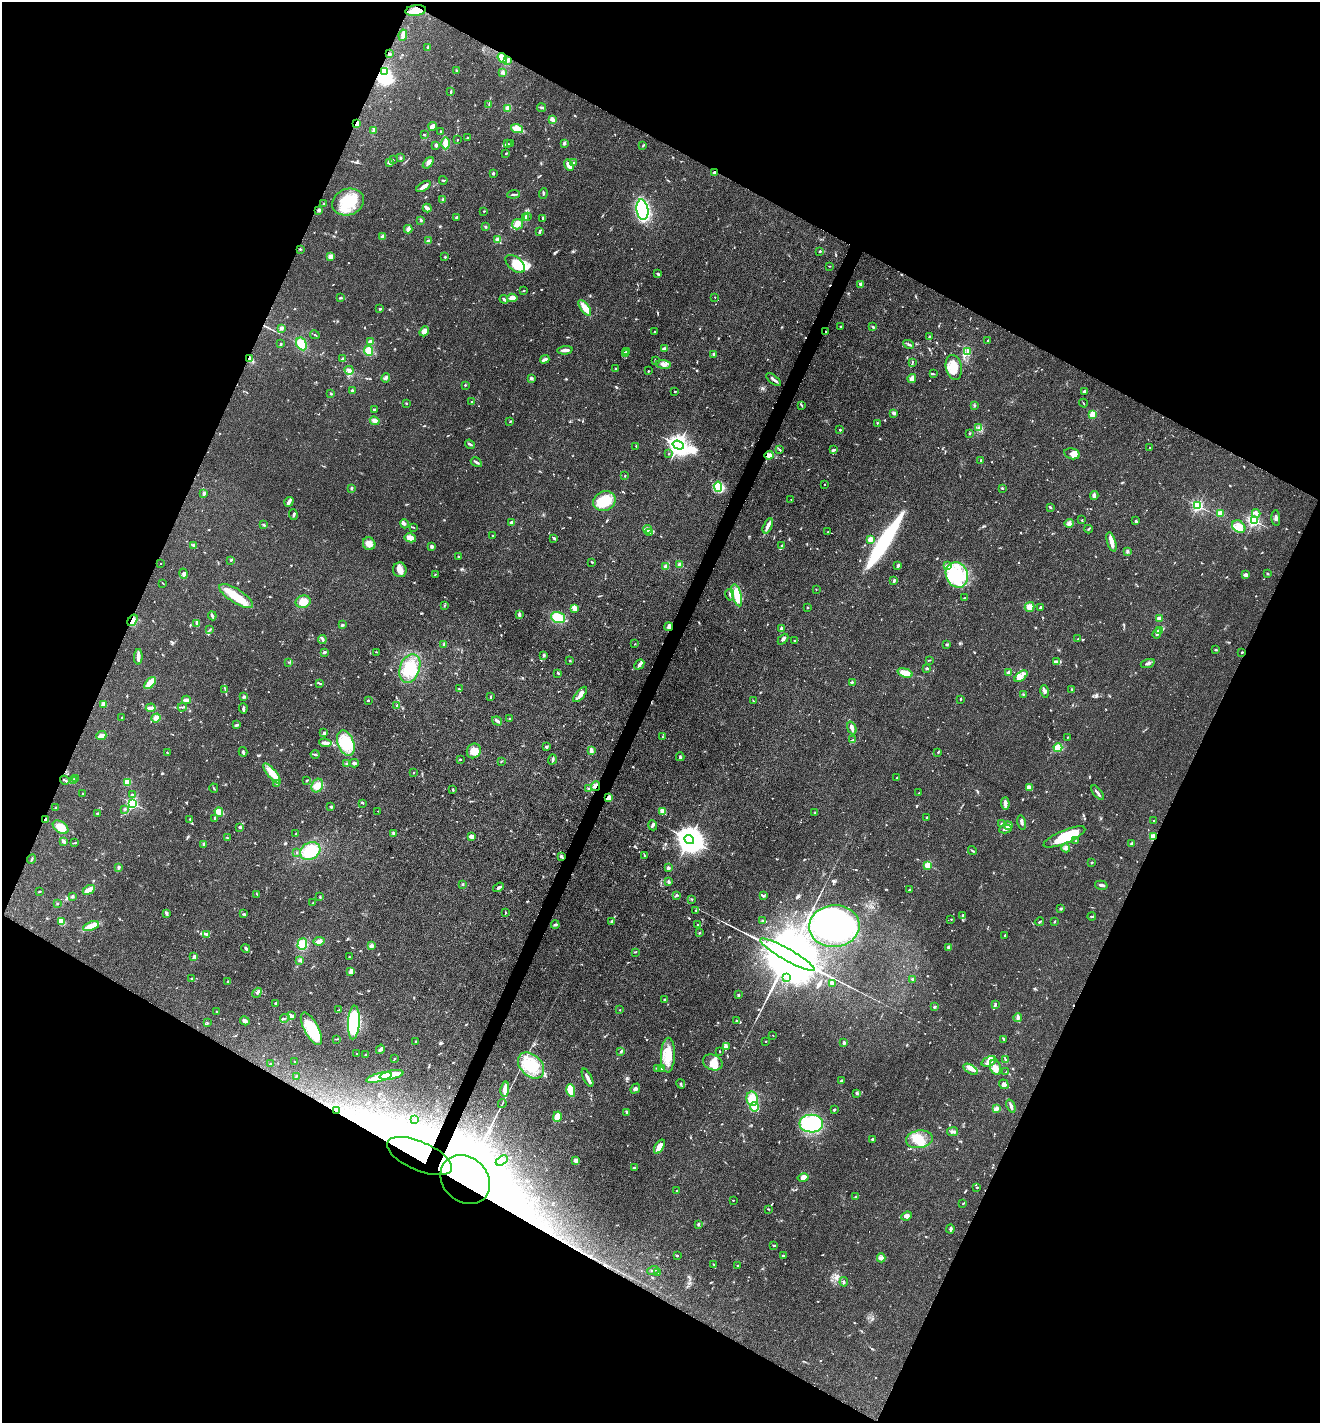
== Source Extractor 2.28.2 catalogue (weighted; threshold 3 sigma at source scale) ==
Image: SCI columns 280-5551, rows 3-5684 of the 5695 x 5686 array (HDU 1 of 3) = the unmasked area's bounding box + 8 px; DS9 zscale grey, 4 x 4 block average (1 PNG px = mean of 4 x 4 image px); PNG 1322 x 1425 px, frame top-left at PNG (2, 2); each listed source drawn as its Kron ellipse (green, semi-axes under 4 px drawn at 4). Shown black and unused: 46% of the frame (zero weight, under 3 of 4 exposures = <1% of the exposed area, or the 3 px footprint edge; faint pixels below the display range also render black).
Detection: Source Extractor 2.28.2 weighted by HDU 2 'WHT'. Background 0.0839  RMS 0.0064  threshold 0.0286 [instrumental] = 3 sigma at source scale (4.5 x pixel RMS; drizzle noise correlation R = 1.50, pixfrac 1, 0.05/0.05 arcsec/px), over >= 5 px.
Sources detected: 1022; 6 too faint to see at this stretch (4 x 4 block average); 26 inside a brighter object's white glare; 7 cosmic-ray / hot-pixel residue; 4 long thin detections or spike segments (spike, bleed or trail) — neither listed nor drawn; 34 coinciding with a brighter row at this scale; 67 inside a brighter listed object's ellipse — not listed separately; of the other 878, all 500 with FLUX_AUTO >= 2.27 (the completeness limit of this list) listed and drawn (378 fainter detections not listed), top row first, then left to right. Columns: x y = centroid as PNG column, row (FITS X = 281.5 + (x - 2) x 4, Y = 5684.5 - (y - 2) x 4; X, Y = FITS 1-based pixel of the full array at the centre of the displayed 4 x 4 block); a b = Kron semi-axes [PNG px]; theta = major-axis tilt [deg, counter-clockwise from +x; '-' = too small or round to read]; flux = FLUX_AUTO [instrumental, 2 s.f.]
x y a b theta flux
416 10 10 5 6 55
403 35 6 2 81 26
428 48 3 2 - 8.2
389 54 3 2 - 3.9
502 58 5 3 - 41
508 60 3 3 - 5.3
456 70 3 2 - 2.7
384 71 2 2 - 270
503 72 3 3 - 10
451 92 4 2 - 3.4
489 104 2 2 - 2.7
507 108 4 3 - 18
542 108 4 2 - 4.1
553 119 3 2 - 21
357 124 3 3 - 18
432 126 4 3 - 23
517 128 6 3 -18 61
374 131 4 2 - 5.6
441 132 2 2 - 3.9
424 134 2 2 - 3.2
467 138 2 2 - 3.4
457 140 2 2 - 2.5
445 143 6 3 -89 38
564 143 4 3 - 6.1
508 144 3 2 - 3.6
511 144 3 2 - 2.5
436 145 2 2 - 13
643 146 3 2 - 2.8
506 153 2 2 - 2.5
400 158 3 2 - 5.7
393 160 2 2 - 3.9
389 162 3 3 - 8.8
428 163 7 3 51 13
574 163 2 2 - 6.7
569 165 6 2 -57 33
714 172 2 2 - 34
493 173 2 2 - 28
443 180 4 2 - 4
424 186 8 3 33 20
513 194 6 2 6 5.4
543 194 5 2 - 4.8
443 199 3 2 - 4.1
348 202 16 13 19 120
324 203 2 2 - 2.4
427 208 4 2 - 16
319 210 3 2 - 11
642 210 10 6 -81 510
484 211 2 2 - 3.2
527 216 2 2 - 2.9
457 217 3 2 - 5.2
525 217 2 2 - 2.8
543 218 3 2 - 6.6
421 220 2 2 - 3.7
517 224 5 5 - 26
485 227 3 2 - 4.6
408 229 4 2 - 20
539 232 3 2 - 6.7
382 236 3 3 - 12
498 240 3 3 - 22
428 241 3 2 - 15
300 249 2 2 - 3.4
820 251 2 2 - 4.1
330 257 4 3 - 14
445 257 3 2 - 3.1
515 264 11 6 -40 96
830 266 2 2 - 2.4
658 274 3 2 - 7
860 284 2 2 - 27
523 291 2 2 - 2.9
715 297 2 2 - 3.6
341 298 3 2 - 8.1
512 298 5 4 - 20
504 299 4 2 - 8.8
585 308 9 3 -55 51
380 309 3 2 - 5.2
840 326 2 2 - 3.3
873 327 3 2 - 4.6
281 328 4 3 - 10
424 331 5 4 - 18
655 332 2 2 - 5.2
825 332 2 2 - 2.7
315 335 5 2 - 4.1
929 336 2 2 - 2.3
988 341 4 2 - 5.1
371 342 4 2 - 17
280 344 2 2 - 8
301 344 7 5 -61 54
909 344 5 2 - 6.6
665 349 4 3 - 15
565 350 7 2 5 20
369 351 5 4 - 36
627 351 3 2 - 4.1
968 351 2 2 - 2.8
626 354 2 2 - 4.6
714 354 2 2 - 36
249 358 4 3 - 8.9
342 359 3 2 - 5.2
545 359 5 3 - 8.4
655 361 2 2 - 2.6
912 362 4 2 - 3
663 364 7 3 -7 17
954 367 12 8 -78 53
615 368 3 2 - 2.8
349 370 4 2 - 18
648 371 3 2 - 2.7
933 374 4 2 - 3.7
386 378 5 3 - 10
531 378 3 3 - 6.8
773 379 9 2 -38 14
912 379 4 3 - 19
465 385 2 2 - 2.9
352 390 2 2 - 27
1085 391 3 2 - 13
675 392 3 2 - 3.5
331 394 3 2 - 3.7
472 402 2 2 - 21
406 403 2 2 - 2.9
1083 403 4 2 - 2.6
802 405 3 2 - 3.5
974 405 2 2 - 3.6
374 410 3 2 - 7.3
894 413 2 2 - 56
1092 414 4 3 - 23
375 421 5 3 - 13
510 422 2 2 - 2.3
877 423 2 2 - 2.7
979 428 4 2 - 6.5
840 430 2 2 - 14
970 433 3 2 - 2.4
470 444 5 2 - 5.5
678 445 6 3 -19 2900
636 446 2 2 - 2.5
1150 448 2 2 - 2.3
779 449 3 2 - 2.9
833 450 4 2 - 9.2
669 454 2 2 - 2.6
1072 454 8 5 -13 19
769 455 4 3 - 32
981 460 2 2 - 17
476 462 6 2 -31 7.5
625 476 2 2 - 2.7
825 485 2 2 - 3.4
718 487 5 4 - 58
351 488 2 2 - 5.7
1002 488 2 2 - 4.8
204 493 3 2 - 7.9
1094 496 4 3 - 15
791 499 2 2 - 2.8
604 501 11 9 23 94
289 502 5 2 - 16
1198 506 2 2 - 630
1050 507 3 2 - 3.3
1220 513 2 2 - 190
1256 513 4 2 - 6.9
293 515 5 2 - 4.7
1276 518 8 3 -87 8.8
1082 520 2 2 - 2.6
1136 521 2 2 - 7.8
1254 521 2 2 - 670
511 522 3 2 - 6.8
1069 523 5 3 - 11
404 524 5 3 - 12
264 525 2 2 - 2.5
768 526 8 3 67 14
413 527 2 2 - 2.5
1239 527 7 5 -40 41
647 529 4 3 - 8.7
1088 529 4 2 - 3.5
650 532 4 2 - 5.8
828 532 3 2 - 2.6
492 536 3 2 - 2.7
410 538 6 4 -13 20
554 538 3 2 - 7
870 539 3 3 - 18
1112 542 10 3 -73 33
369 544 6 6 - 30
194 545 3 2 - 2.9
782 546 2 2 - 21
432 547 3 3 - 8.4
1127 552 3 2 - 6.5
458 556 2 2 - 2.4
231 560 3 2 - 3.6
592 562 3 2 - 3
160 563 2 2 - 2.3
680 565 2 2 - 92
948 565 4 3 - 8.6
898 566 4 2 - 9.1
666 567 2 2 - 120
400 570 7 6 - 25
183 574 5 4 - 11
435 574 2 2 - 3.7
1268 574 3 2 - 2.7
957 575 13 11 -66 120
1246 575 4 2 - 16
894 581 3 2 - 6.6
163 583 3 2 - 2.3
816 589 2 2 - 2.5
730 595 6 2 -80 6
737 595 11 4 -74 65
236 596 19 7 -32 78
964 598 2 2 - 2.7
303 602 7 6 - 46
444 606 2 2 - 2.4
808 607 2 2 - 3.2
1029 607 5 4 - 26
1040 607 3 2 - 5.1
574 608 3 3 - 25
519 614 3 2 - 8.4
212 616 4 2 - 11
558 617 7 5 -19 62
1159 619 2 2 - 86
132 620 6 4 55 17
197 623 4 2 - 11
342 625 3 2 - 4.8
669 627 4 2 - 17
781 628 3 2 - 7.2
210 630 3 2 - 3.2
1160 630 4 3 - 11
1157 633 5 3 - 9.2
322 639 5 2 - 6.1
783 639 6 2 47 9.7
1078 639 2 2 - 3.5
795 640 2 2 - 7.2
444 644 3 2 - 3.4
635 644 2 2 - 2.3
947 644 3 2 - 3.9
1216 650 2 2 - 3.5
324 652 3 2 - 9.1
376 652 3 2 - 2.7
1242 652 2 2 - 3.1
544 655 2 2 - 8.6
138 657 8 3 88 15
930 660 3 2 - 2.7
570 661 2 2 - 3.2
288 662 2 2 - 2.4
1057 662 3 2 - 4
1148 663 7 2 18 7.9
639 664 5 3 - 13
410 668 15 10 70 100
927 668 3 2 - 6.4
558 673 2 2 - 4.9
905 673 8 4 -17 48
1009 673 2 2 - 68
1021 676 7 3 38 18
852 682 4 2 - 3.3
150 683 7 4 48 40
320 683 4 2 - 6.2
459 689 3 2 - 2.9
1072 689 4 2 - 2.5
225 690 3 2 - 2.6
1045 691 6 3 -77 15
580 694 9 4 50 22
1023 694 2 2 - 2.5
490 696 3 2 - 2.7
244 697 3 3 - 6.2
960 699 3 2 - 2.7
186 700 4 2 - 17
368 700 2 2 - 4.4
753 700 2 2 - 2.5
103 704 4 3 - 16
396 706 3 2 - 2.9
182 707 4 2 - 3.9
151 708 5 2 - 32
243 708 5 3 - 7.2
122 717 2 2 - 2.3
156 718 5 3 - 23
509 719 2 2 - 3.5
497 721 5 2 - 8.9
237 725 3 2 - 7.4
852 728 6 2 -69 30
324 733 3 2 - 10
101 736 5 3 - 24
662 737 2 2 - 2.5
1067 737 2 2 - 5.6
853 739 2 2 - 2.5
325 743 6 3 -7 15
346 743 13 8 -69 100
546 747 3 3 - 6.5
1058 748 4 3 - 77
474 751 7 6 - 48
591 751 3 2 - 17
243 752 5 2 - 7.5
938 752 2 2 - 4
167 753 3 2 - 2.7
315 754 4 2 - 6.7
680 757 4 2 - 5.5
460 759 2 2 - 2.5
552 759 5 3 - 6.6
501 761 3 2 - 2.6
346 763 3 2 - 3.3
354 763 4 3 - 7.2
413 773 2 2 - 2.8
272 774 12 4 -50 46
897 778 3 2 - 3.2
76 779 3 2 - 3.4
65 780 5 2 - 4.5
74 780 2 2 - 2.9
307 780 2 2 - 3.1
127 782 4 3 - 31
277 783 2 2 - 2.9
317 786 7 5 64 30
595 786 5 2 - 9.9
1029 787 4 3 - 27
214 788 5 2 - 3
588 789 3 3 - 5.2
453 790 3 2 - 3.8
83 793 2 2 - 3.7
919 793 3 2 - 2.3
1098 793 8 2 -51 12
132 795 3 2 - 4.9
609 798 2 2 - 110
133 803 2 2 - 560
363 803 2 2 - 2.3
1005 804 6 2 -87 19
331 807 2 2 - 25
55 808 2 2 - 3.3
125 809 2 2 - 2.3
378 811 2 2 - 2.5
663 811 4 2 - 31
219 812 5 3 - 27
97 813 3 2 - 2.9
815 813 3 2 - 3.6
214 818 2 2 - 4.2
927 818 2 2 - 2.5
190 819 3 2 - 3.1
45 820 3 2 - 8.8
1154 820 2 2 - 7.3
1022 822 7 2 -77 11
1002 824 2 2 - 30
653 825 5 2 - 5
1008 826 4 4 - 10
61 827 9 5 -36 51
240 827 3 3 - 5.6
1005 829 6 3 11 10
394 833 2 2 - 7.2
296 834 2 2 - 4
471 837 4 2 - 19
1064 837 22 6 23 100
1153 837 4 3 - 31
227 838 2 2 - 4.5
689 839 5 4 - 6500
1076 840 2 2 - 2.4
64 841 4 2 - 12
74 843 4 2 - 4.1
1132 843 3 2 - 7
204 844 2 2 - 5.1
1066 848 4 2 - 6.9
310 851 10 8 29 100
972 851 5 2 - 4.1
296 852 2 2 - 2.5
561 856 2 2 - 5.4
644 856 3 2 - 3.1
32 859 5 2 - 4.4
1092 862 3 2 - 3.3
928 865 2 2 - 200
119 867 3 3 - 4.9
668 868 3 2 - 13
669 882 3 2 - 8.3
463 884 2 2 - 5
1101 885 6 2 -14 11
498 887 6 2 33 10
89 890 6 3 28 33
909 890 2 2 - 3
39 892 4 2 - 2.3
257 894 4 2 - 2.3
676 895 3 2 - 4.8
72 896 3 2 - 4.3
763 896 4 2 - 6.6
320 897 2 2 - 2.8
692 899 2 2 - 2.7
313 903 2 2 - 2.8
57 904 2 2 - 2.7
1061 909 3 2 - 5.1
696 910 3 2 - 3.1
166 913 4 2 - 6.2
506 913 4 2 - 2.5
243 914 4 2 - 4.1
963 915 3 2 - 2.6
1092 916 4 2 - 5.4
951 920 2 2 - 2.9
61 921 4 3 - 26
762 921 3 2 - 5.9
1055 921 3 2 - 3.4
612 922 3 2 - 3.5
1039 922 4 2 - 3.4
555 925 4 2 - 6
698 925 3 2 - 4.7
91 926 8 4 21 64
834 926 25 21 4 620
699 933 2 2 - 3.8
206 934 4 3 - 6.5
1005 936 3 2 - 3.5
319 941 5 2 - 23
302 944 6 5 - 35
371 946 2 2 - 13
948 947 4 3 - 6
246 948 4 2 - 12
635 952 3 2 - 2.5
787 955 31 6 -30 100000
194 957 3 2 - 5.1
349 957 2 2 - 2.4
299 960 2 2 - 3.5
351 971 3 2 - 26
192 978 2 2 - 3.2
787 978 3 2 - 3.5
913 979 2 2 - 19
228 981 3 2 - 3.5
832 983 4 3 - 13
257 993 5 4 - 8.8
738 995 3 2 - 3.6
665 999 3 2 - 4.8
276 1003 2 2 - 5.3
995 1004 4 2 - 6
934 1006 2 2 - 3.6
339 1010 4 2 - 4.2
620 1010 2 2 - 5.3
217 1012 2 2 - 3
292 1016 4 2 - 12
285 1018 5 2 - 3.3
1018 1018 4 3 - 8.1
736 1020 2 2 - 2.7
245 1021 5 3 - 16
354 1022 17 6 87 350
207 1023 4 2 - 3.5
311 1029 18 7 -62 150
773 1035 2 2 - 3.2
337 1039 2 2 - 2.4
1004 1039 3 2 - 2.5
416 1041 2 2 - 6.7
765 1041 2 2 - 3.8
844 1043 4 2 - 4.7
726 1046 4 2 - 4.8
380 1049 5 2 - 13
621 1051 4 2 - 4.5
720 1051 2 2 - 2.4
357 1054 3 2 - 2.8
365 1055 2 2 - 6.8
668 1055 17 7 88 70
394 1059 2 2 - 2.5
1005 1059 2 2 - 3.6
989 1061 8 4 22 21
295 1062 2 2 - 4.9
713 1062 10 7 -23 57
270 1064 2 2 - 4.9
531 1065 15 10 -45 120
996 1067 8 5 -69 21
657 1068 3 3 - 4.1
662 1069 2 2 - 6.9
971 1069 8 3 -31 18
1006 1072 2 2 - 2.3
392 1075 12 4 12 74
296 1076 4 2 - 2.5
379 1078 13 3 14 96
588 1078 10 2 -64 18
841 1081 3 2 - 5.4
681 1084 5 2 - 4.2
1004 1084 5 4 - 14
635 1088 5 3 - 9.7
505 1089 7 3 84 32
571 1090 6 3 -77 54
857 1093 3 2 - 4
752 1099 7 5 -79 64
502 1104 4 2 - 3.5
1011 1106 7 2 -67 12
754 1107 5 3 - 11
996 1109 3 2 - 21
336 1110 2 2 - 6.6
834 1110 2 2 - 5.8
627 1112 3 2 - 8.1
557 1117 5 3 - 44
415 1120 3 2 - 2.6
811 1124 12 9 0 240
952 1132 5 2 - 8.4
873 1139 3 2 - 7.1
919 1139 13 9 9 60
659 1147 8 3 59 39
419 1156 35 14 -23 300
576 1160 4 3 - 12
502 1161 6 2 31 8.4
634 1168 2 2 - 7.1
803 1178 5 3 - 13
465 1180 27 22 -42 4600
977 1187 2 2 - 3.2
677 1191 2 2 - 2.5
856 1197 2 2 - 4.2
733 1200 2 2 - 2.3
963 1203 2 2 - 2.5
768 1209 2 2 - 3
907 1216 5 3 - 13
698 1224 3 2 - 4.3
950 1229 4 2 - 4.1
774 1245 3 2 - 3.7
783 1255 3 2 - 3.5
677 1256 3 2 - 3.5
881 1258 4 3 - 9.6
714 1264 3 2 - 2.5
738 1266 3 2 - 4.8
653 1270 6 2 18 5
657 1273 2 2 - 20
844 1282 4 2 - 3.8
Overlapping masked pixels (flux is a lower limit): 17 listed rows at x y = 389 54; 502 58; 384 71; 357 124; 714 172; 825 332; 249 358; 769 455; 132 620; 669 627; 595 786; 609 798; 45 820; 1153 837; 336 1110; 419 1156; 465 1180
Diffuse or blended objects may show on this block-average render without a row.